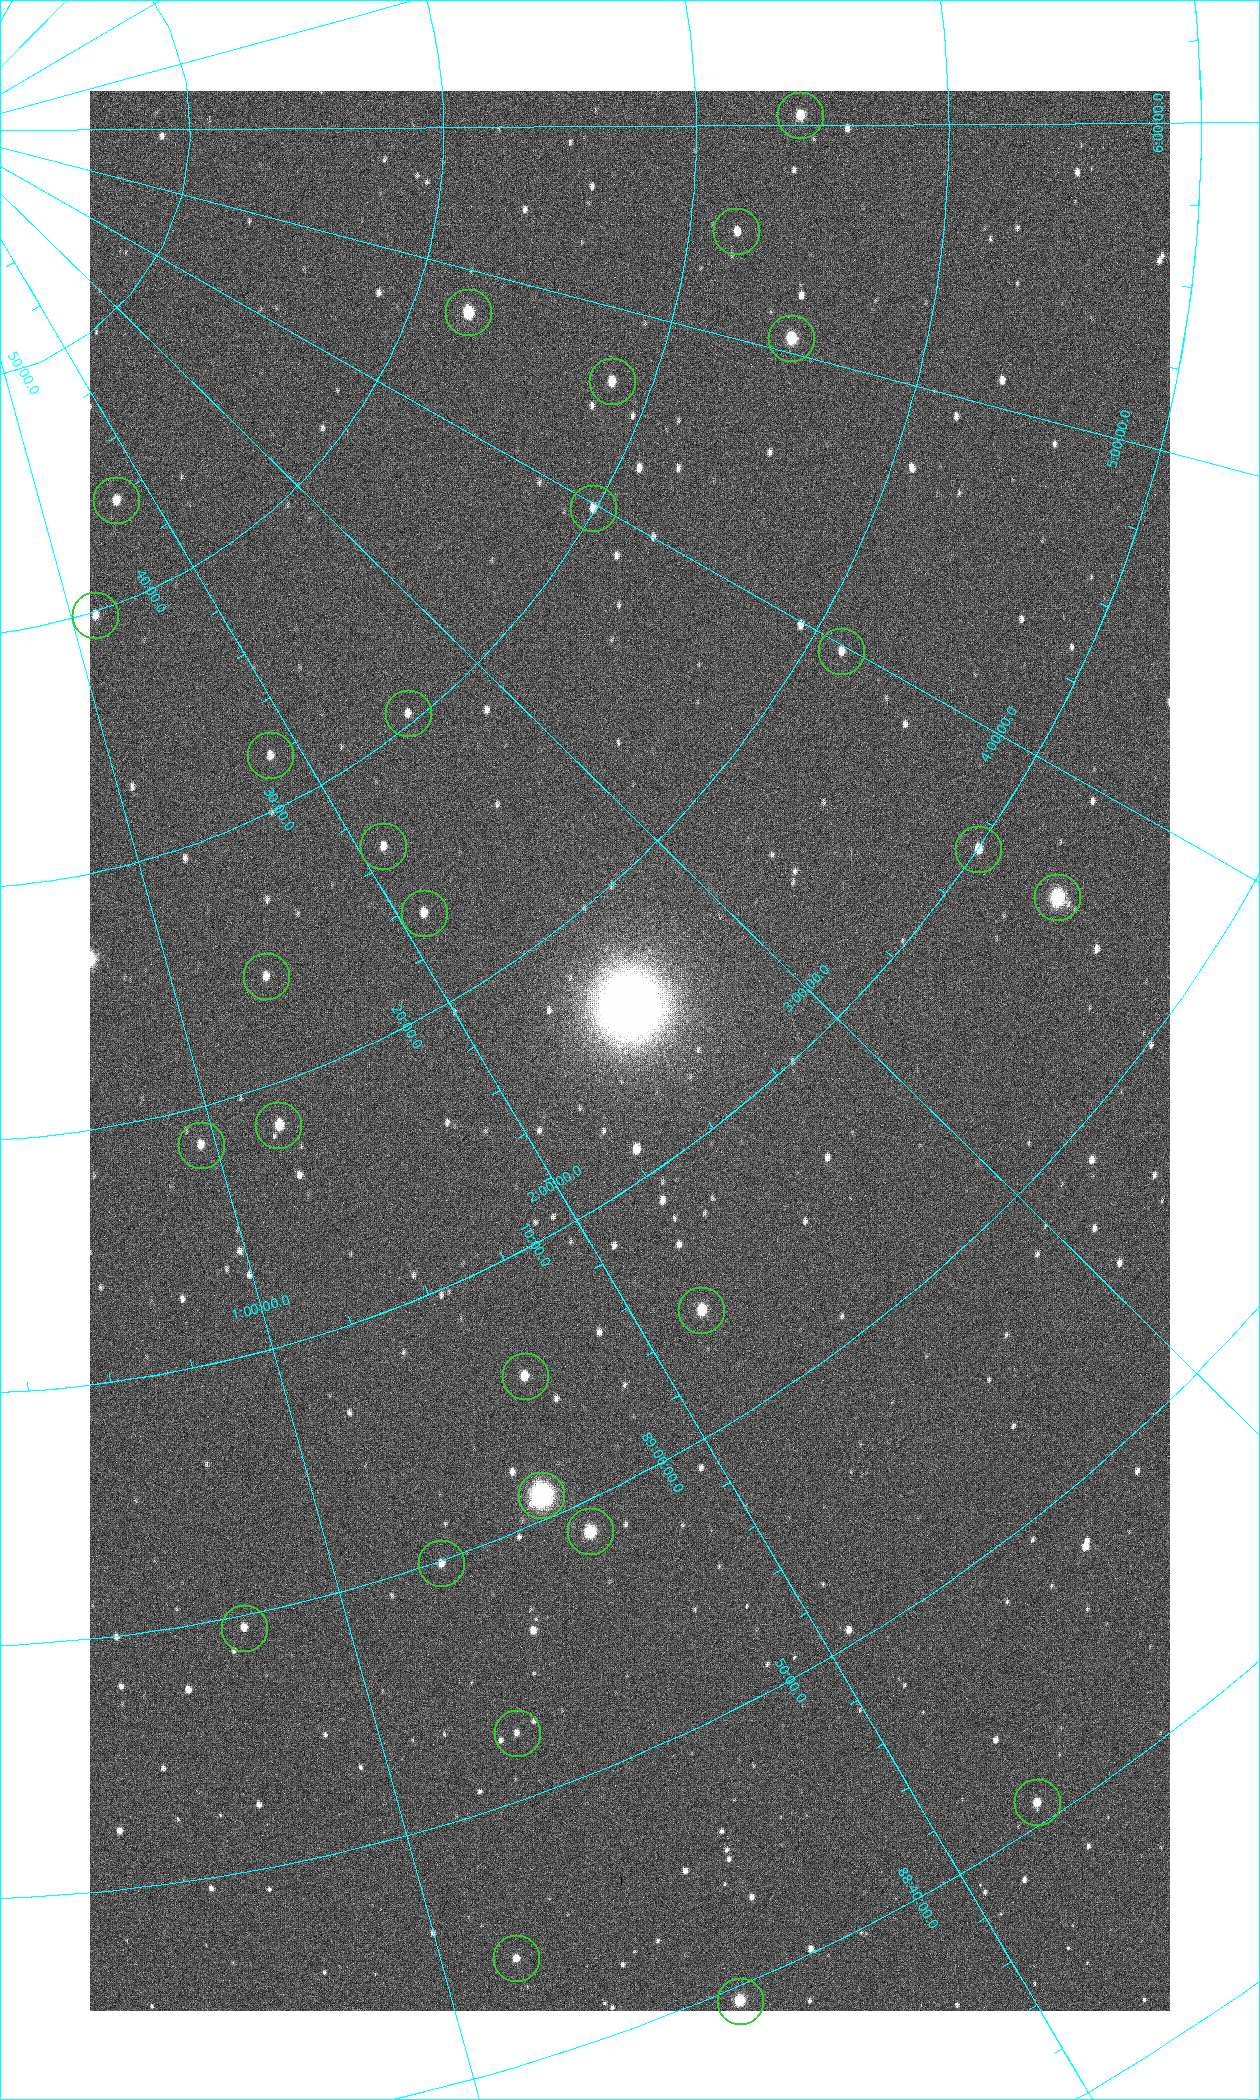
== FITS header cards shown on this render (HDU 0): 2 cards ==
NAXIS1  =                 1080 / length of data axis 1
NAXIS2  =                 1920 / length of data axis 2

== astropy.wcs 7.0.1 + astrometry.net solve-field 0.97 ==
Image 1080 x 1920 px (HDU 0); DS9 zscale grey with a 90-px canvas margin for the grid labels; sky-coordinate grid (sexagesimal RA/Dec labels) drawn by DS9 from the SOLVED WCS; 28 Tycho-2 reference stars matched to detected sources circled (green)
Header WCS: none
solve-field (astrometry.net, Tycho-2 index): SOLVED blind (the file carries no WCS)
Solved WCS: RA---TAN-SIP/DEC--TAN-SIP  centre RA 02:26:16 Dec +89:14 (36.57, +89.24 deg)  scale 2.37 arcsec/px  FOV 42.7' x 76.0'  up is +37 deg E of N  parity flipped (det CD > 0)
(file carries no celestial WCS; the grid is the blind solution)
Tycho-2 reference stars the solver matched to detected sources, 28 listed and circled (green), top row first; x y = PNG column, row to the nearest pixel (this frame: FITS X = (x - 90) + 1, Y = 1920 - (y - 91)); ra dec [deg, ICRS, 3 dp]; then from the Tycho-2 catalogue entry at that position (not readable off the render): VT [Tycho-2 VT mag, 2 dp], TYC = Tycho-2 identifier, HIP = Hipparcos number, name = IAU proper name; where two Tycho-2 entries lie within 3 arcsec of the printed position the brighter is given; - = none
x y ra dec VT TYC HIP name
800 115 90.669 +89.431 10.31 4630-104-1 - -
736 231 82.420 +89.469 11.69 4629-103-1 - -
468 312 70.692 +89.630 9.34 4629-37-1 - -
791 338 75.971 +89.421 9.41 4629-33-1 - -
612 381 69.250 +89.526 11.02 4629-45-1 - -
116 500 25.399 +89.729 11.04 4627-64-1 - -
593 508 59.681 +89.501 11.64 4628-48-1 - -
95 615 17.696 +89.664 11.87 4627-21-1 - -
841 651 59.678 +89.312 11.93 4628-44-1 - -
408 713 38.519 +89.506 12.22 4628-39-1 - -
270 755 27.685 +89.533 12.30 4627-91-1 - -
383 846 31.518 +89.444 11.89 4628-72-1 - -
978 849 55.017 +89.166 11.19 4628-70-1 - -
1057 897 55.225 +89.105 8.15 4628-68-1 17195 -
424 913 31.476 +89.392 11.96 4628-239-1 - -
266 976 20.865 +89.402 11.76 4627-105-1 - -
278 1125 18.559 +89.307 10.52 4627-75-1 - -
201 1145 14.190 +89.309 11.36 4627-74-1 - -
701 1310 32.549 +89.073 9.84 4628-149-1 - -
525 1376 24.867 +89.092 10.76 4627-125-1 - -
541 1495 23.461 +89.016 6.47 4627-259-1 7283 -
590 1531 24.587 +88.980 9.00 4627-86-1 - -
441 1563 19.000 +88.998 11.53 4627-46-1 - -
244 1628 11.209 +88.992 11.71 4627-72-1 - -
517 1733 19.495 +88.876 11.74 4627-109-1 - -
1037 1802 32.945 +88.680 10.72 4628-99-1 - -
516 1958 17.187 +88.735 11.22 4627-80-1 - -
740 2001 22.838 +88.657 9.18 4627-37-1 - -